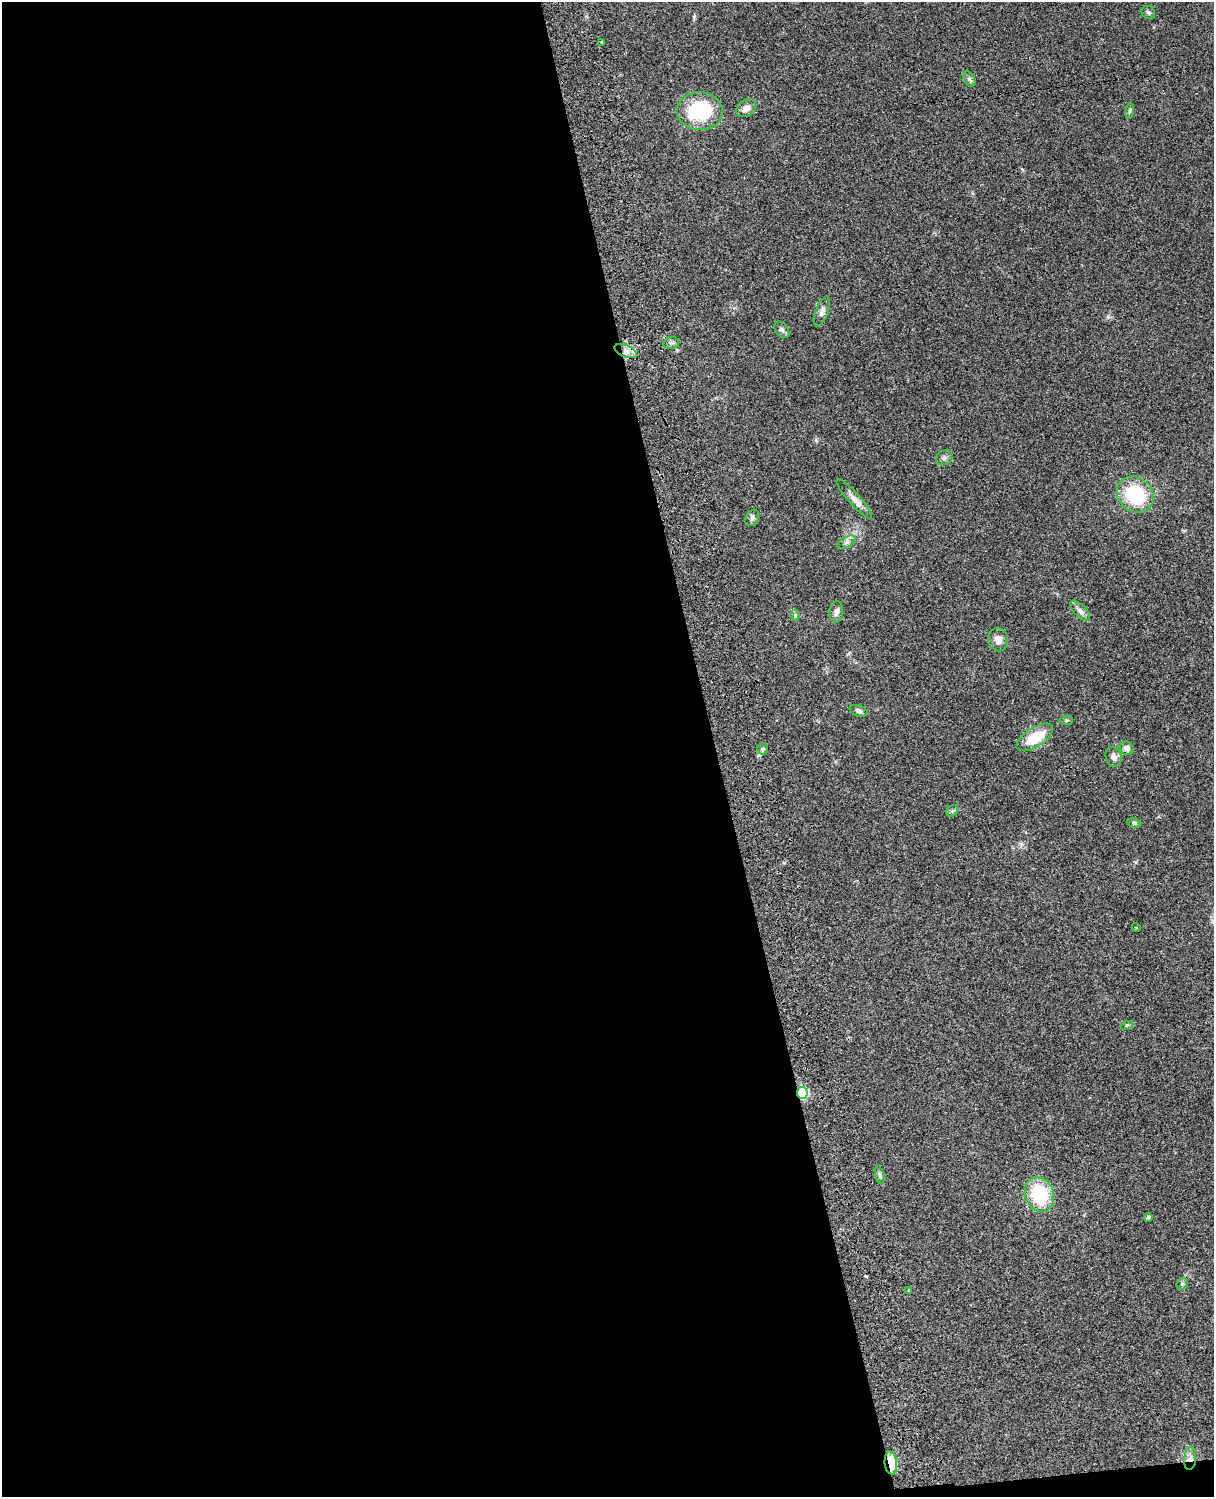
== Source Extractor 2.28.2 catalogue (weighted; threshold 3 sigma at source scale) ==
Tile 9 of 4 x 3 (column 1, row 3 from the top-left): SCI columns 123-1334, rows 278-1772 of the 5088 x 4927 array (HDU 1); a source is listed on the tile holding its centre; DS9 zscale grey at full resolution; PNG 1216 x 1499 px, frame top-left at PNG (2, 2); each listed source drawn as its Kron ellipse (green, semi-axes under 4 px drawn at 4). Shown black and unused: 59% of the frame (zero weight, under 3 of 4 exposures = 6% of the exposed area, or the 3 px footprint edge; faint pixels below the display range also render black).
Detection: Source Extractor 2.28.2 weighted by HDU 2 'WHT'; one run over the whole footprint, this tile lists its part. Background 0.107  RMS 0.0065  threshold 0.0293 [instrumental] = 3 sigma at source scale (4.5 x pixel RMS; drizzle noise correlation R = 1.50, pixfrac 1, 0.05/0.05 arcsec/px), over >= 5 px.
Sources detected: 38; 1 cosmic-ray / hot-pixel residue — neither listed nor drawn; the other 37 listed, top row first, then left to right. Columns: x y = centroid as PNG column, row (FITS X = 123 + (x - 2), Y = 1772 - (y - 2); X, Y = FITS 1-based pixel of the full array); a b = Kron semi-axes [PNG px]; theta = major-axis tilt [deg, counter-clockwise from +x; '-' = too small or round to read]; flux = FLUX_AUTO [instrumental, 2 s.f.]
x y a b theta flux
1148 12 7 6 - 1.3
602 42 3 3 - 1.3
969 79 8 5 -61 1.4
746 108 11 8 31 3.8
700 111 23 19 -3 45
1130 111 8 4 81 1.1
822 311 16 6 68 2.6
782 330 9 6 -50 1.8
671 343 8 6 11 1.7
626 351 12 5 -23 4
944 458 9 7 28 1.9
1135 495 20 16 -42 37
854 499 25 6 -48 4.7
752 518 9 6 63 1.9
847 542 10 5 27 2.1
1080 611 13 6 -46 2.6
836 612 10 7 82 2.8
795 615 5 5 - 0.93
998 640 12 10 -79 4.5
859 711 9 5 -20 2.1
1066 720 6 4 7 0.94
1035 737 21 9 33 20
1127 748 7 6 - 2.9
763 749 5 5 - 1
1114 757 10 7 -70 2.8
952 811 6 5 - 1.2
1134 823 7 4 -7 1.1
1136 927 4 3 - 0.43
1127 1025 6 4 17 0.84
802 1093 6 5 - 53
880 1175 9 4 -77 1.1
1040 1194 18 14 -70 35
1148 1217 4 4 - 1.5
1182 1284 6 5 - 1.1
909 1290 3 3 - 0.84
1190 1459 11 6 85 3.1
891 1463 11 6 -83 16
Overlapping masked pixels (flux is a lower limit): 3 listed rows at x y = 802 1093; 1190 1459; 891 1463